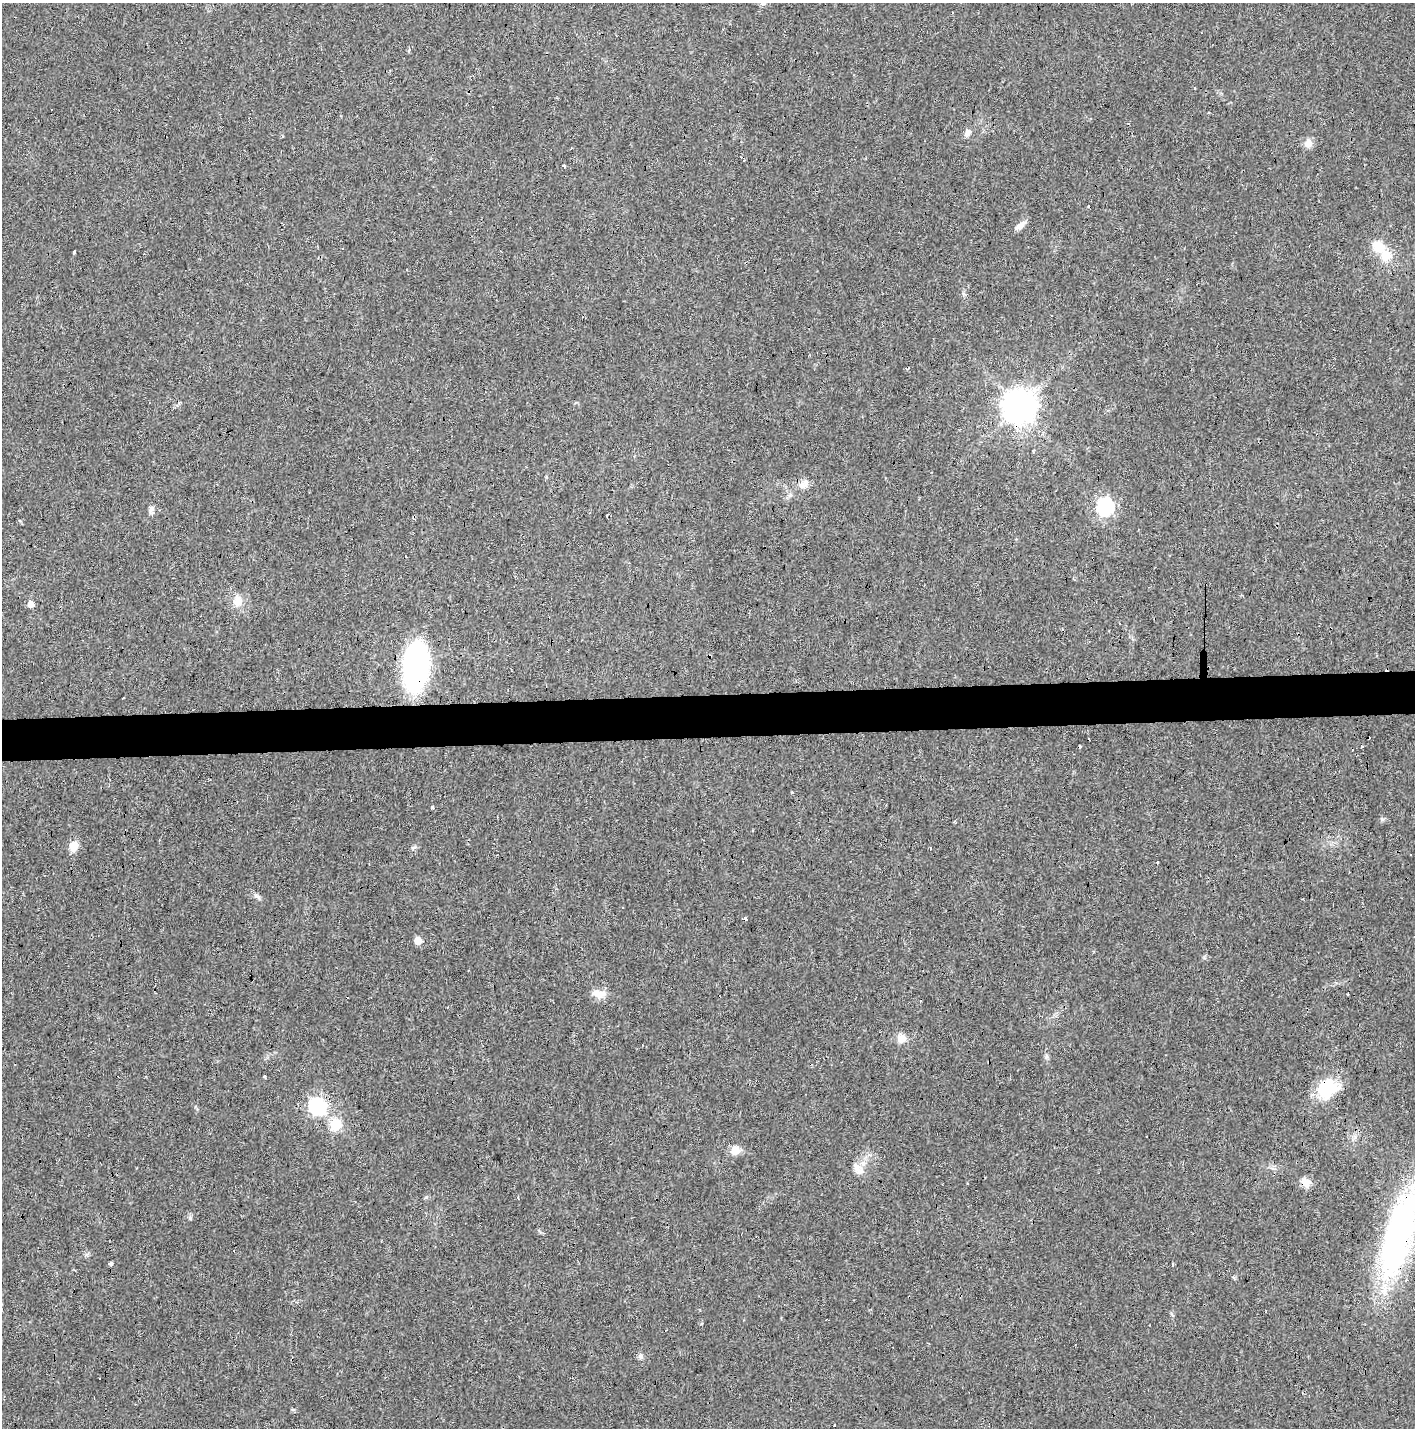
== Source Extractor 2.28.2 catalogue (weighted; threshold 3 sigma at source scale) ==
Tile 5 of 3 x 3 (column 2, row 2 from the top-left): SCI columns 1415-2827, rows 1540-2965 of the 4247 x 4503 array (HDU 1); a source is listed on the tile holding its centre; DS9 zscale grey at full resolution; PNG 1417 x 1430 px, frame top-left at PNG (2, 3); no overlay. Shown black and unused: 3% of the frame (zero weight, under 3 of 4 exposures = <1% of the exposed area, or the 3 px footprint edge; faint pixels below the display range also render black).
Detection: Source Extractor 2.28.2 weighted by HDU 2 'WHT'; one run over the whole footprint, this tile lists its part. Background 0.0206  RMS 0.0029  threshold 0.0133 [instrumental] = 3 sigma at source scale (4.5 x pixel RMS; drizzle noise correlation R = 1.50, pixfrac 1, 0.0396/0.0396 arcsec/px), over >= 5 px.
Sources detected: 68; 20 cosmic-ray / hot-pixel residue — not listed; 2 inside a brighter listed object's ellipse — not listed separately; the other 46 listed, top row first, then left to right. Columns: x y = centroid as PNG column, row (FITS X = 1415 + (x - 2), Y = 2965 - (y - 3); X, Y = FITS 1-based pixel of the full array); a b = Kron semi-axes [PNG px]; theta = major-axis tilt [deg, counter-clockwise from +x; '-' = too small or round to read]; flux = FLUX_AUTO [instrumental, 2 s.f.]
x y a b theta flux
409 50 6 3 71 0.33
967 133 10 7 60 1.5
1308 143 11 10 - 2.1
564 165 3 3 - 1
1088 206 3 3 - 0.8
1020 226 14 7 39 1.7
1378 247 22 15 -40 5.7
74 252 4 3 - 1.8
1052 315 3 2 - 0.25
908 369 5 3 - 0.5
1019 406 10 10 - 520
1033 450 3 2 - 0.44
803 484 15 10 37 2.3
1105 507 7 7 - 76
151 509 9 7 79 1
607 515 4 3 - 0.95
237 601 16 11 86 3.1
30 604 5 5 - 2.1
416 666 39 18 84 89
792 792 3 3 - 0.62
433 808 4 4 - 0.58
954 822 4 3 - 0.3
73 846 11 9 63 3.4
1411 854 3 3 - 0.66
1157 863 3 2 - 0.77
256 896 10 5 -26 0.87
418 941 6 5 - 3.4
599 994 21 9 -11 2.8
1348 994 3 3 - 0.68
901 1038 12 10 80 2.3
1046 1056 7 4 90 0.58
1327 1088 24 22 34 12
317 1106 7 7 - 76
336 1125 6 6 - 28
735 1150 11 10 - 2.9
858 1169 20 9 -51 2.5
1305 1182 12 9 -52 2.6
518 1197 3 3 - 0.31
190 1218 6 5 - 0.5
1399 1233 110 30 73 89
110 1264 5 3 - 2
1172 1264 3 3 - 0.57
826 1319 3 2 - 0.26
641 1356 8 6 -65 0.9
100 1378 3 3 - 0.83
834 1426 3 3 - 1.3
Overlapping masked pixels (flux is a lower limit): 6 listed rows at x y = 1019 406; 803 484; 416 666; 1327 1088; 1305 1182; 1399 1233
Isophote crosses this tile's border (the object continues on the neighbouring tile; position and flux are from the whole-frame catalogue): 1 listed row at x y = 1399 1233
Unlisted compact peaks at least as high as the median listed source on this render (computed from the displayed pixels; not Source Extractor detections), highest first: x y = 1382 819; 426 1197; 414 847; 701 1324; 20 521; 293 1409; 1204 958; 86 1255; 195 1107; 963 293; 539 1231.